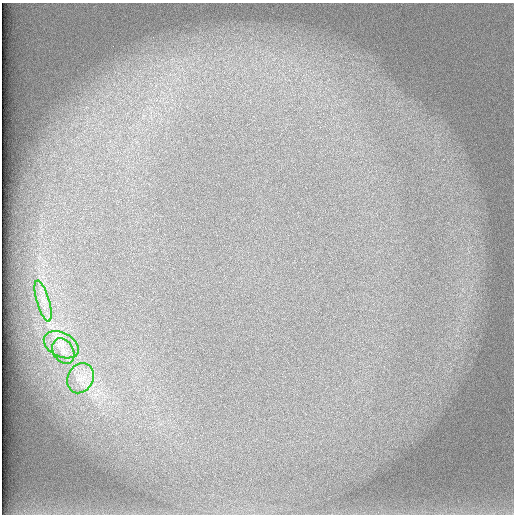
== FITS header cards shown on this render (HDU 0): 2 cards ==
NAXIS1  =                  512 /
NAXIS2  =                  512 /

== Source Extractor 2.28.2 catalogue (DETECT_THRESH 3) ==
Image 512 x 512 px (HDU 0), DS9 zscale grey, 1 PNG px = 1 image px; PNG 516 x 516 px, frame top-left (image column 1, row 512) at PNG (2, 3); each listed source drawn as its Kron ellipse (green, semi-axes under 4 px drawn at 4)
Background 102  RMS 3.2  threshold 9.5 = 3 sigma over >= 5 px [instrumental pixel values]
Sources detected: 4; all 4 listed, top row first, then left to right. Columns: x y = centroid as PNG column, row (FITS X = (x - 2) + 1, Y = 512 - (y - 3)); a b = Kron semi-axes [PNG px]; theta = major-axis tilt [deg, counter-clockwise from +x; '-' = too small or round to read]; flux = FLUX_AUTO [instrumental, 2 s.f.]
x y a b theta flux
43 301 21 6 -73 2200
61 345 19 12 -27 3400
63 351 13 10 -59 2100
81 378 16 12 64 3000